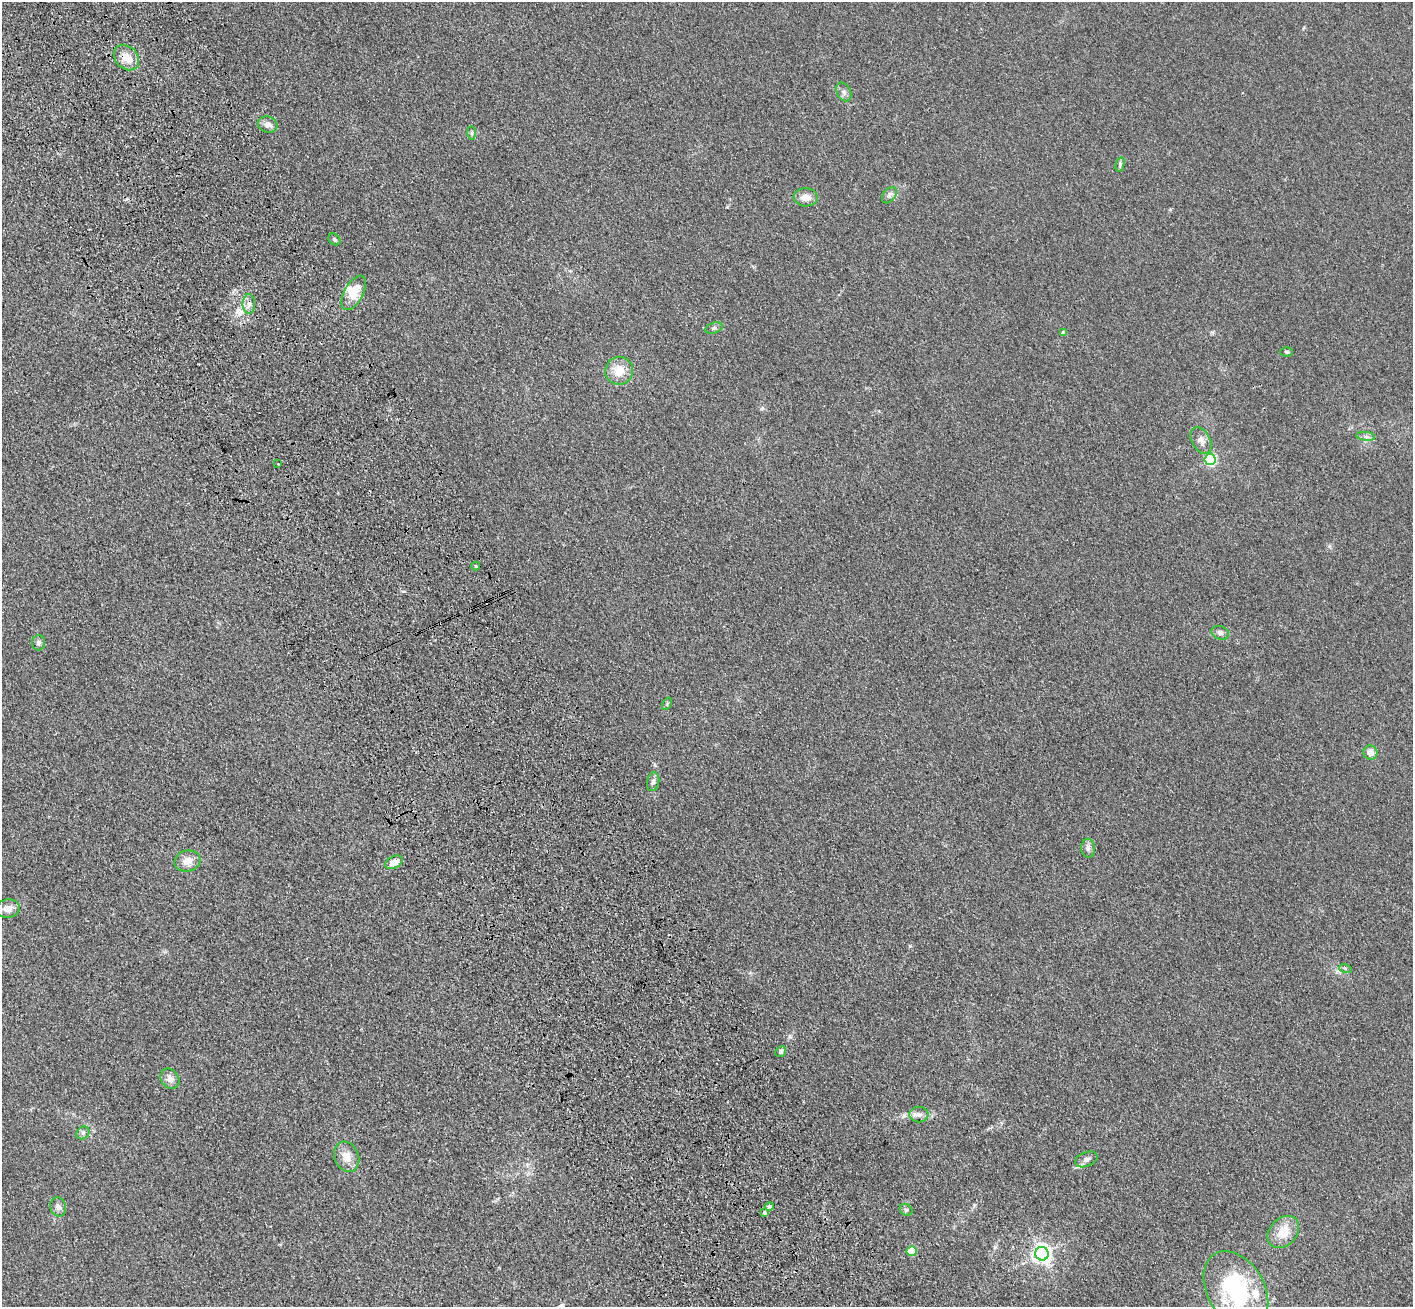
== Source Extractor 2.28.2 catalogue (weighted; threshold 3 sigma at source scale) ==
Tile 11 of 4 x 4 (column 3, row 3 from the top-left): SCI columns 2930-4340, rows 1517-2821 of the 5856 x 5772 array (HDU 1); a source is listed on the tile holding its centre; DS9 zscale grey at full resolution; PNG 1415 x 1309 px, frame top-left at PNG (2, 2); each listed source drawn as its Kron ellipse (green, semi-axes under 4 px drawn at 4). Shown black and unused: <1% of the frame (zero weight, under 3 of 4 exposures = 6% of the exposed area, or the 3 px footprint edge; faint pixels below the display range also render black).
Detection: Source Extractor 2.28.2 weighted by HDU 2 'WHT'; one run over the whole footprint, this tile lists its part. Background 0.095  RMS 0.0072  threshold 0.0323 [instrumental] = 3 sigma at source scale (4.5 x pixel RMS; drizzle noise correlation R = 1.50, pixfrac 1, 0.05/0.05 arcsec/px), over >= 5 px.
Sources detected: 47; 1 inside a brighter object's white glare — neither listed nor drawn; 3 inside a brighter listed object's ellipse — not listed separately; the other 43 listed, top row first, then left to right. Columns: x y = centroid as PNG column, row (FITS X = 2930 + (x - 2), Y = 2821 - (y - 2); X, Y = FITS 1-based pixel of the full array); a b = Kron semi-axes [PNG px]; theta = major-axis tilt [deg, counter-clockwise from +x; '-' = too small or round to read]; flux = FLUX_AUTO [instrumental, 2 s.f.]
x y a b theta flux
126 57 14 11 -46 8.9
844 92 10 7 -63 2.5
268 125 10 8 -18 3.7
472 133 7 4 -90 1.2
1120 164 7 4 77 1.2
889 195 9 6 51 2.1
806 197 12 9 -4 6
334 239 7 5 -44 1.3
354 293 19 9 62 14
249 304 10 6 -90 3.2
714 328 9 5 17 1.7
1064 333 4 4 - 3.9
1287 352 6 4 -1 0.99
619 371 14 14 - 10
1366 436 9 4 -9 2
1201 441 14 9 -60 4.6
1210 460 5 5 - 92
278 464 2 2 - 0.55
476 566 4 4 - 0.72
1220 633 9 6 -20 2.3
38 643 8 6 87 2.1
667 704 6 4 60 0.98
1370 752 7 7 - 4.9
653 782 9 6 79 2.6
1088 848 9 7 -87 2.6
187 861 13 10 15 7.1
394 862 9 6 28 7.4
8 909 12 9 11 5.4
1345 968 6 4 -19 0.95
781 1052 6 5 - 1.5
170 1079 11 8 -56 4.2
919 1114 9 8 - 3.2
83 1133 7 6 - 1.7
347 1157 15 12 -68 8.2
1086 1159 12 7 22 2.8
769 1206 4 4 - 2.3
58 1207 10 8 -76 2.7
906 1210 7 5 -38 1.6
764 1213 4 3 - 2.6
1283 1232 18 13 48 12
912 1251 5 5 - 24
1042 1254 7 6 - 290
1236 1290 42 28 -59 71